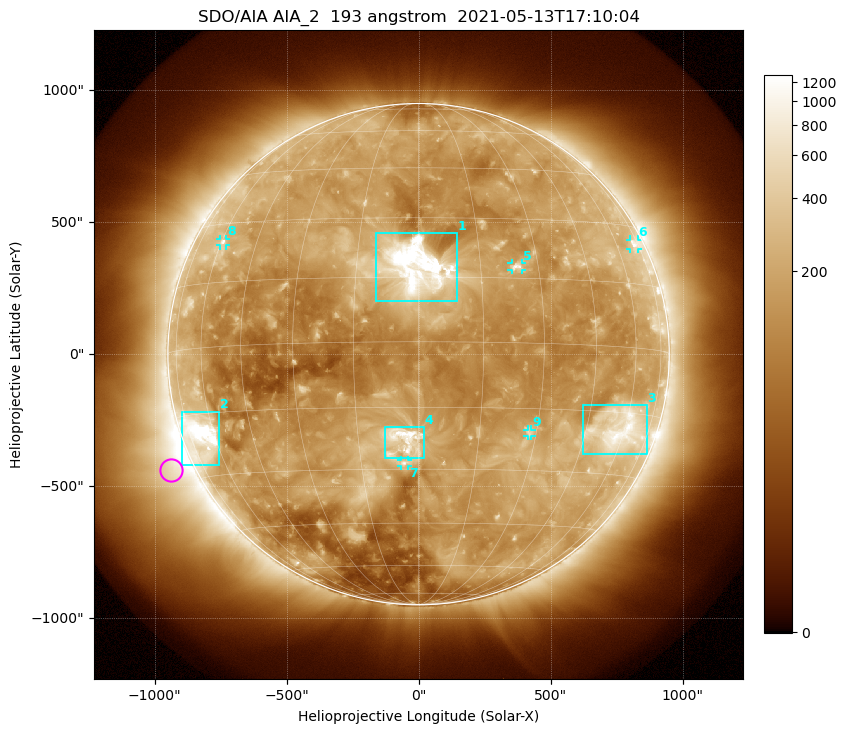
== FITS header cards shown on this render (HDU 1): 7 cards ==
TELESCOP= 'SDO/AIA '           / For AIA: SDO/AIA
INSTRUME= 'AIA_2   '           / For AIA: AIA_ATA1, AIA_ATA2, AIA_ATA3 or AIA_AT
WAVELNTH=                  193 / [angstrom] Wavelength
WAVEUNIT= 'angstrom'           / Wavelength unit: angstrom
DATE-OBS= '2021-05-13T17:10:04.843' / [ISO] Date when observation started; ISO 8
CTYPE1  = 'HPLN-TAN'           / CTYPE1: HPLN
CTYPE2  = 'HPLT-TAN'           / CTYPE2: HPLT

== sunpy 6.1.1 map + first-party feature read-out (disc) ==
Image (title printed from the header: SDO/AIA AIA_2  193 angstrom  2021-05-13T17:10:04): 1024 x 1024 px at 2.4 arcsec/px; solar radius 950 arcsec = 396 px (full disc in frame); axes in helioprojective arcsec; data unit not stated in the header (colour bar unlabelled)
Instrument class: DISC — disc imager (sunpy class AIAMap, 193 A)
Bright regions (active regions / flare kernels): reference = the median radial profile (limb darkening/brightening removed); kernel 9 px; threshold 5 sigma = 314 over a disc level ~142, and >= 1.15x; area >= 12 px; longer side >= 9 px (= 22 arcsec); searched inside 0.97 R_sun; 9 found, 9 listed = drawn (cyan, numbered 1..; 5 of them under ~33 arcsec drawn as corner ticks so the feature stays visible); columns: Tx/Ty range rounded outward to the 5 arcsec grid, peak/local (2 s.f.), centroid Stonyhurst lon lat
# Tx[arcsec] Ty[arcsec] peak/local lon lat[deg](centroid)
1 -160..145 200..460 16 +0 +17
2 -895..-755 -420..-215 13 -67 -20
3 625..865 -380..-195 6.2 +58 -19
4 -130..20 -395..-275 8.2 -4 -22
5 350..390 320..345 5.5 +24 +18
6 800..830 395..435 4.1 +71 +25
7 -70..-40 -425..-400 4.4 -4 -28
8 -750..-730 410..440 3.6 -59 +25
9 410..430 -310..-285 3.7 +28 -21
Off-limb structures (1.02-1.3 R_sun): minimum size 162 px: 7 found; the strongest spans PA ~90..145 deg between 1.02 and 1.3 R_sun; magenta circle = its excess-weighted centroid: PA ~115 deg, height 1.09 R_sun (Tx ~-935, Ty ~-440 arcsec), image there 4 x the reference